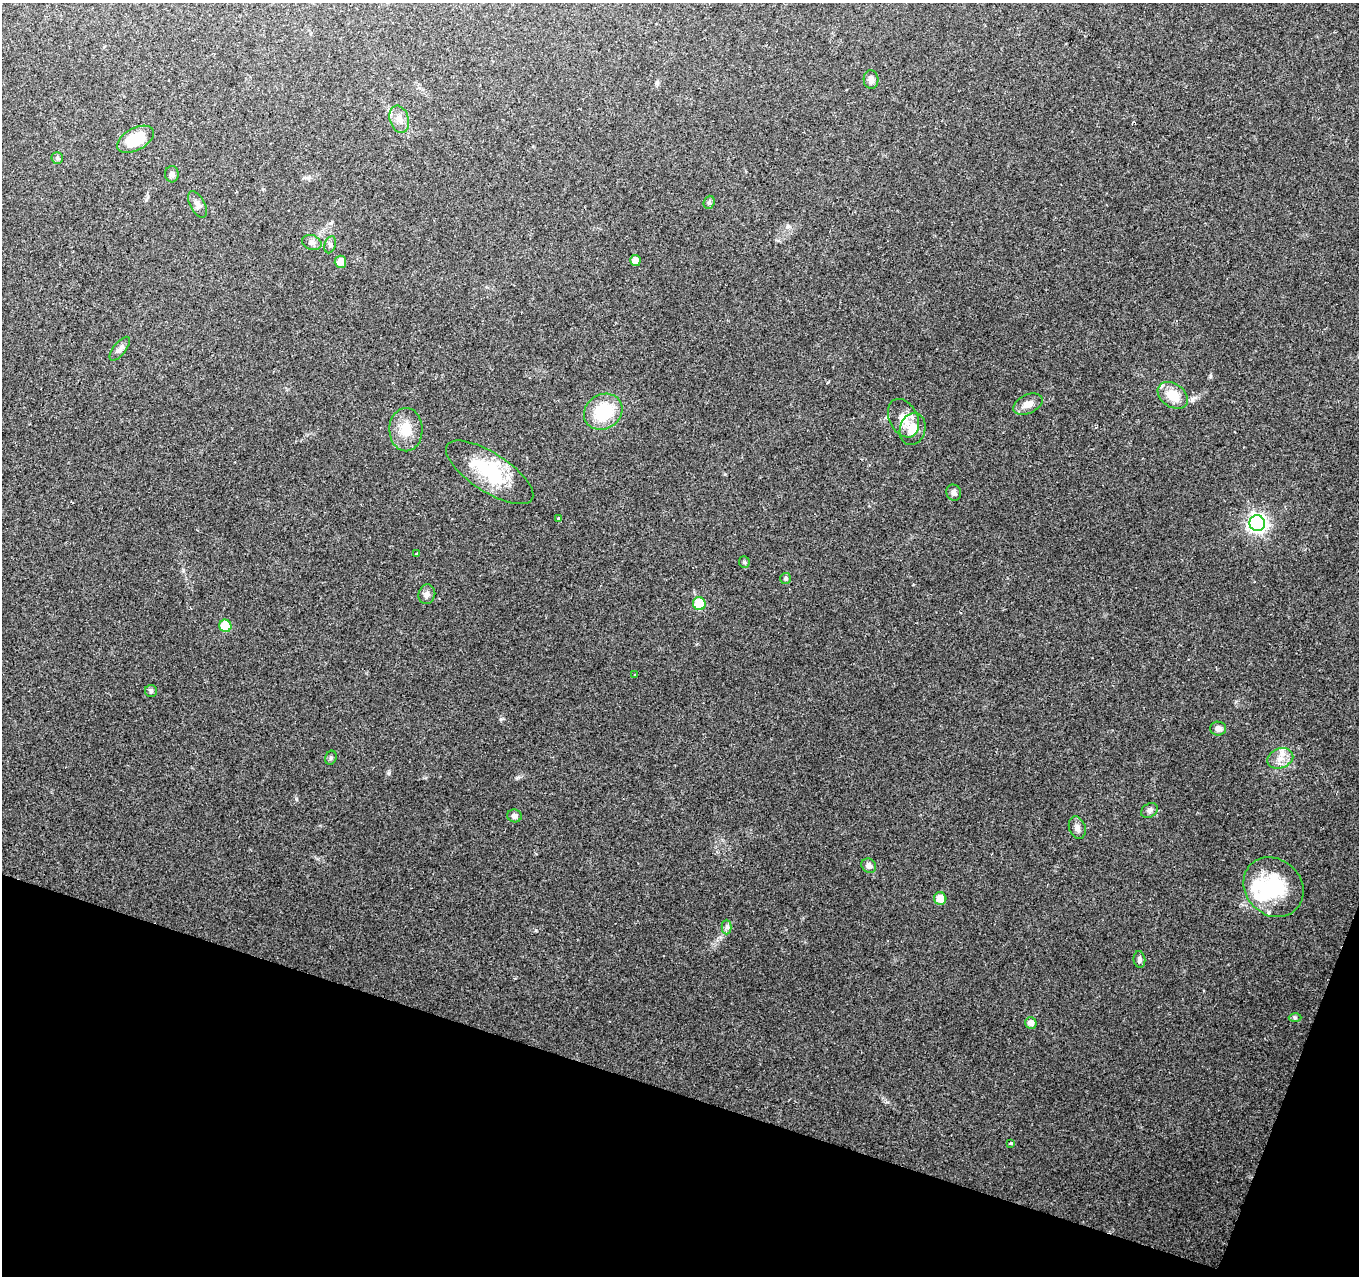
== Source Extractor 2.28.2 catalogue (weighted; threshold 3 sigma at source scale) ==
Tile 15 of 4 x 4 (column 3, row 4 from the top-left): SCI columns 2716-4072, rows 214-1487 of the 5437 x 5586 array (HDU 1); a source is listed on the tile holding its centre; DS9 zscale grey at full resolution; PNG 1361 x 1278 px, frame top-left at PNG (2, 3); each listed source drawn as its Kron ellipse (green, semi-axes under 4 px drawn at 4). Shown black and unused: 16% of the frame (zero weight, under 2 of 3 exposures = <1% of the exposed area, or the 3 px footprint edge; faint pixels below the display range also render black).
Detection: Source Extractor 2.28.2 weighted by HDU 2 'WHT'; one run over the whole footprint, this tile lists its part. Background 0.1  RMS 0.0067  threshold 0.0302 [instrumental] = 3 sigma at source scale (4.5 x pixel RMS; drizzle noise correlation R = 1.50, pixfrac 1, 0.0396/0.0396 arcsec/px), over >= 5 px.
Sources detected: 49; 3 inside a brighter object's white glare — neither listed nor drawn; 2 inside a brighter listed object's ellipse — not listed separately; the other 44 listed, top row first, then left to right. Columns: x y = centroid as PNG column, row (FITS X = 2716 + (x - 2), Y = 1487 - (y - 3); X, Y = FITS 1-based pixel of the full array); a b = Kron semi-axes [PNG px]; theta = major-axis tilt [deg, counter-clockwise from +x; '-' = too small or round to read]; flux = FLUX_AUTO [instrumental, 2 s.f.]
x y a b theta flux
871 80 9 7 -86 3.5
399 119 14 9 -74 5.2
135 139 20 11 29 22
57 158 6 5 - 1.4
172 174 8 6 -85 1.9
709 202 7 5 70 1.4
197 204 14 7 -61 3.3
312 242 10 7 -19 2.8
330 245 9 5 72 1.7
635 261 5 5 - 4
340 262 6 6 - 6.7
120 349 14 6 51 2.8
1173 395 16 11 -34 13
1028 404 15 9 25 5.9
603 412 20 17 34 32
903 418 20 14 -63 9.7
913 429 16 12 72 11
406 430 22 16 -89 12
490 472 50 19 -33 44
954 493 8 7 - 2.7
559 519 4 3 - 2.1
1257 523 8 8 - 280
417 553 3 3 - 0.69
744 562 6 5 - 1
786 579 5 5 - 1.2
427 594 10 8 73 2.7
699 604 6 6 - 27
225 626 6 6 - 24
634 675 3 2 - 1.3
151 691 6 6 - 1.2
1218 729 8 7 - 3.1
331 758 7 5 68 1.2
1280 758 13 9 21 6.1
1149 811 9 6 32 2.1
514 816 7 6 - 2.8
1077 828 11 8 -70 3.2
869 866 8 6 -39 2.9
1273 887 32 28 -45 42
940 899 6 6 - 7.7
727 927 7 5 90 1.7
1139 959 8 6 -83 2
1295 1018 6 4 -1 1.1
1031 1023 6 5 - 3.6
1011 1143 3 3 - 1.7
Unlisted compact peaks at least as high as the median listed source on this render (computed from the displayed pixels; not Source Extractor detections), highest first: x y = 389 773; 296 799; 1210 376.